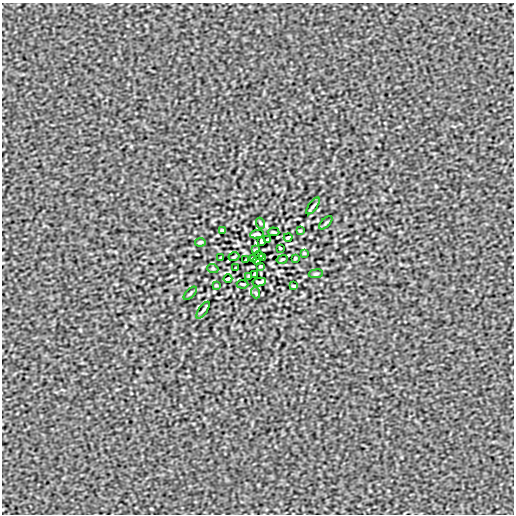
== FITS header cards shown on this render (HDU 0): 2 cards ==
NAXIS1  =                  512
NAXIS2  =                  512

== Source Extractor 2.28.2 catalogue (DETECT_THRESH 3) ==
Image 512 x 512 px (HDU 0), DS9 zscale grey, 1 PNG px = 1 image px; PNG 516 x 516 px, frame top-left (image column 1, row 512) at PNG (2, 3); each listed source drawn as its Kron ellipse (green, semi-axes under 4 px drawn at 4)
Background -3.16e-08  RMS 3.9e-06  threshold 1.16e-05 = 3 sigma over >= 5 px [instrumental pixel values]
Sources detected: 37; all 37 listed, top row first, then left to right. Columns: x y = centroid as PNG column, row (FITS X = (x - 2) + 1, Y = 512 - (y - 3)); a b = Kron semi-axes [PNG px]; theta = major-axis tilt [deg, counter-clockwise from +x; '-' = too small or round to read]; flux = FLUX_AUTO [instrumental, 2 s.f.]
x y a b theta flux
313 206 10 3 54 4.0e-04
260 223 5 3 - 2.5e-04
326 223 8 3 45 2.6e-04
223 230 4 2 - 2.5e-04
300 231 3 2 - 1.9e-04
273 232 6 2 -5 2.5e-04
257 234 7 2 8 4.0e-04
288 237 4 2 - 3.5e-04
267 240 3 2 - 2.4e-04
200 242 5 3 - 3.2e-04
261 242 4 3 - 3.2e-04
280 248 3 2 - 2.1e-04
255 250 3 2 - 2.1e-04
304 253 3 2 - 1.8e-04
259 255 4 3 - 2.3e-04
234 257 5 2 - 2.2e-04
263 257 4 2 - 3.1e-04
221 258 3 2 - 2.5e-04
295 258 3 2 - 2.5e-04
253 259 4 2 - 3.1e-04
282 259 5 2 - 2.2e-04
246 260 3 2 - 1.9e-04
257 261 4 3 - 2.3e-04
261 266 3 2 - 2.1e-04
236 268 3 2 - 2.1e-04
213 269 5 3 - 2.2e-04
255 274 4 3 - 3.2e-04
316 274 7 3 8 2.9e-04
249 276 3 2 - 2.4e-04
228 279 4 2 - 3.5e-04
259 282 7 2 8 4.0e-04
243 284 6 2 -5 2.5e-04
216 285 3 2 - 1.9e-04
293 286 4 2 - 2.5e-04
190 293 8 3 45 2.6e-04
256 293 5 3 - 2.5e-04
203 310 10 3 54 4.0e-04